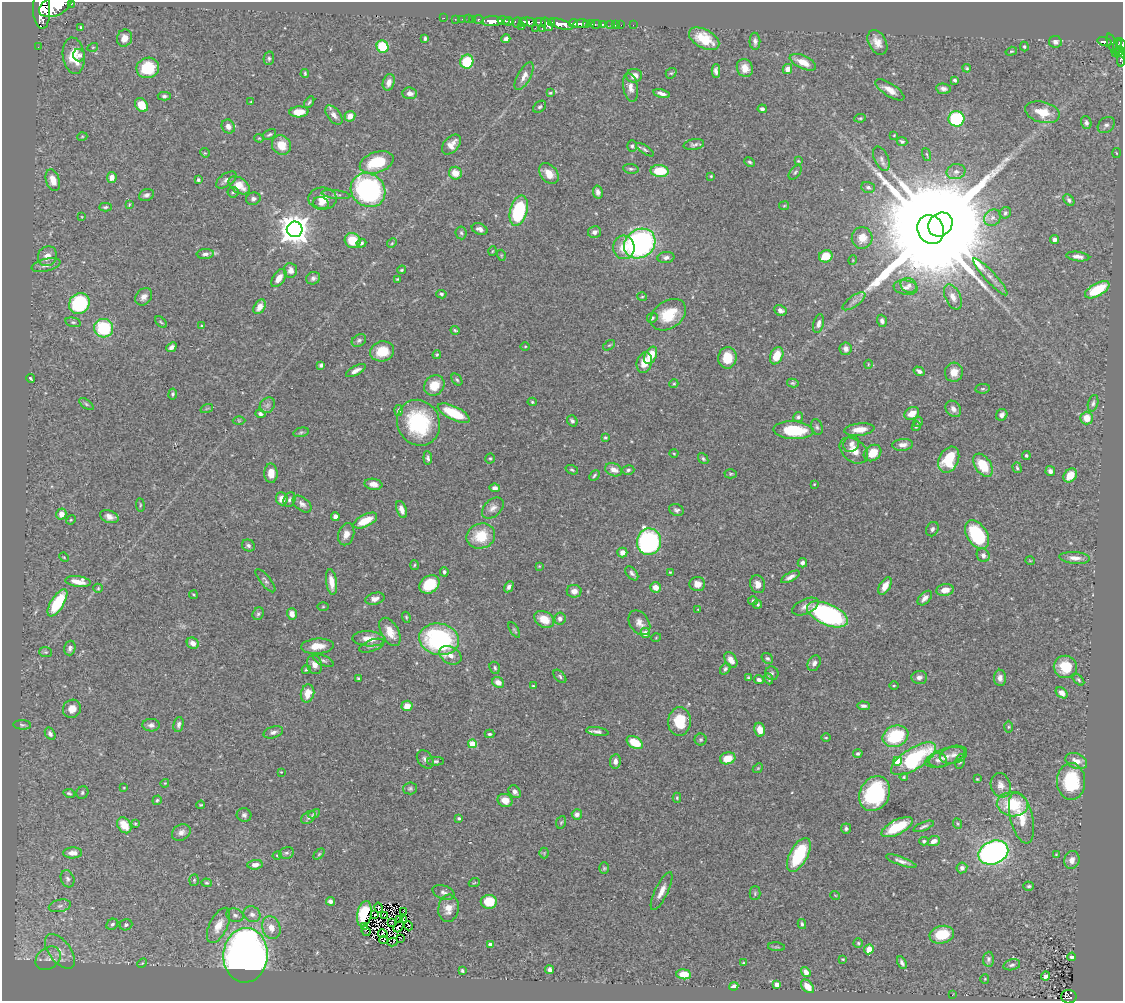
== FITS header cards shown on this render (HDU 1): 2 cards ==
NAXIS1  =                 1121
NAXIS2  =                  999

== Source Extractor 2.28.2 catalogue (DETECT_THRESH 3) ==
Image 1121 x 999 px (HDU 1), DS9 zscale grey, 1 PNG px = 1 image px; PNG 1125 x 1003 px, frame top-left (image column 1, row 999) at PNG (2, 2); each listed source drawn as its Kron ellipse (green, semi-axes under 4 px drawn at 4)
Background 0.485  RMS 0.021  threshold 0.0639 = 3 sigma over >= 5 px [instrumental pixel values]
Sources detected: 488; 4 with non-positive FLUX_AUTO (blend fragments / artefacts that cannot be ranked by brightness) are neither listed nor drawn; the other 484 listed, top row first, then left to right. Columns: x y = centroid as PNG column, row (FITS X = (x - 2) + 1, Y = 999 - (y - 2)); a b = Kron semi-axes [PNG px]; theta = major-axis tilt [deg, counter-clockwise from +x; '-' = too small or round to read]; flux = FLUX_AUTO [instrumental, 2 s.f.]
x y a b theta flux
71 3 3 3 - 44
55 6 17 10 24 3000
41 10 19 8 -87 2500
444 18 2 2 - 5.2
455 19 3 2 - 4.7
462 19 2 2 - 7.4
468 19 2 2 - 44
473 20 3 3 - 25
479 20 5 3 - 35
492 21 10 5 3 1000
504 21 6 3 -9 520
509 22 5 3 - 290
517 22 5 4 - 120
523 22 4 3 - 75
529 22 8 4 -12 290
540 22 6 3 -10 190
552 22 3 2 - 92
573 23 4 3 - 290
547 24 7 5 -57 400
560 24 12 4 -16 1300
581 24 7 4 10 460
586 24 3 3 - 64
591 24 3 2 - 20
596 24 5 3 - 15
602 24 4 3 - 92
611 24 3 3 - 18
616 25 3 2 - 10
621 25 2 2 - 4.9
633 25 2 2 - 2.5
521 26 4 3 - 83
81 27 4 3 - 2.3
535 28 2 2 - 25
542 29 2 2 - 5.5
124 38 9 7 68 11
425 38 4 3 - 2.4
506 39 4 3 - 5.3
704 39 16 9 -28 37
755 41 8 5 -89 5.5
877 42 13 8 -61 14
1055 42 6 6 - 5.7
1105 42 7 4 -15 89
1112 43 10 4 -72 110
1121 45 6 3 -76 230
38 47 2 2 - 2.9
93 47 5 3 - 1.2
383 47 6 5 - 60
1024 47 5 4 - 1.8
1118 47 9 4 85 120
1011 51 6 4 18 1.7
1120 52 6 3 -55 79
1117 53 5 3 - 54
79 55 6 5 - 4.8
74 56 18 11 -82 35
269 58 7 5 79 2.9
1121 59 8 3 89 70
467 62 7 6 - 61
803 62 14 6 -24 20
148 68 11 10 - 45
745 68 9 8 - 15
967 68 4 3 - 1.7
787 69 5 4 - 10
716 71 7 4 -90 5.1
671 73 6 5 - 1.9
305 74 4 3 - 2
524 76 15 6 60 9.8
634 76 8 7 - 11
955 80 4 3 - 2.7
389 82 8 6 73 8.7
631 87 14 7 -79 9.5
943 89 7 5 -7 5.2
890 90 17 6 -32 14
410 93 7 6 - 7.8
550 93 4 4 - 1.5
662 93 8 3 -15 6
164 96 6 4 -1 2.9
251 102 3 2 - 1
309 102 6 3 57 2.2
141 105 7 5 -52 24
540 107 7 5 38 2.6
762 109 4 4 - 4
299 112 9 5 4 16
1042 112 18 10 -14 27
334 115 11 6 -51 7.8
350 116 5 5 - 12
860 118 6 4 7 1.8
957 119 8 7 - 130
1086 123 6 5 - 3.9
1106 125 9 7 41 4.9
228 126 7 6 - 6.7
269 134 7 4 29 2.5
894 135 3 3 - 1.1
82 137 5 3 - 1.3
259 138 4 4 - 1.5
902 141 5 4 - 3
451 144 11 7 50 12
281 145 10 9 - 22
694 145 10 5 9 3.8
632 146 6 5 - 2.8
645 150 10 4 -33 3.3
205 153 5 4 - 1.2
1116 153 5 3 - 1.3
927 154 7 3 -71 1.6
881 159 13 7 -66 6.7
798 161 4 3 - 1.5
377 162 17 10 19 64
750 162 5 3 - 2.2
631 169 8 5 -9 3.1
660 171 9 6 -3 46
795 172 8 5 52 2.9
956 172 9 7 13 7.1
455 173 6 6 - 17
549 174 11 8 -52 17
711 176 3 3 - 1.3
112 177 5 5 - 9.9
53 180 11 7 -73 15
198 180 3 3 - 2.2
226 180 12 6 34 5.8
239 185 12 7 -35 22
868 187 7 5 -20 3.9
368 190 18 16 -41 250
233 192 5 5 - 2.2
598 192 7 5 -78 4.9
146 195 8 6 21 4.5
336 195 14 4 -6 3.6
253 199 7 6 - 4.2
323 199 14 11 -1 19
1069 200 6 4 -48 3.4
321 203 8 6 -16 6.2
129 204 4 3 - 1.5
784 206 5 4 - 1.5
105 207 6 4 3 2.8
519 211 15 8 75 120
1005 213 6 5 - 3.3
82 217 4 2 - 1.1
992 218 9 7 42 6.7
940 225 13 11 42 40000
295 229 8 8 - 2200
480 229 8 5 -22 6.3
931 229 15 13 -63 66000
594 232 6 6 - 5.7
461 233 6 5 - 3.1
862 238 11 10 - 18
1054 240 4 4 - 5.9
353 241 8 7 - 34
361 243 5 4 - 3
392 243 5 4 - 1.8
640 244 16 14 35 350
624 247 12 10 -85 22
492 251 5 3 - 1.2
205 254 8 5 5 4.8
501 255 5 3 - 1.5
47 256 10 9 - 12
826 256 7 6 - 27
1078 256 11 4 -7 8
666 257 8 5 7 4.8
853 260 5 3 - 1.1
46 265 15 6 13 8.1
291 270 7 6 - 8.1
402 270 4 3 - 2
990 277 24 5 -47 11
279 278 10 6 54 12
313 278 7 6 - 4.3
397 279 4 3 - 1.2
909 285 8 7 - 6.5
905 288 12 7 -8 7.9
1097 290 13 6 29 61
441 294 5 4 - 2.7
144 297 9 7 47 7.6
642 297 5 3 - 1.5
953 297 13 7 -65 11
854 301 13 5 35 7
79 304 11 9 50 120
260 307 8 5 57 12
780 310 6 5 - 6.6
668 315 19 13 34 43
652 318 5 5 - 2.3
882 321 6 5 - 4.7
73 322 8 4 -13 2.7
161 322 7 4 -45 2.2
818 324 9 5 75 7.2
201 326 4 3 - 1.2
104 328 9 9 - 87
455 330 4 3 - 2
359 340 8 5 31 3.4
609 345 7 3 35 1.9
525 346 5 3 - 1.3
171 347 5 4 - 5.1
846 349 6 6 - 5.4
382 351 12 10 13 32
437 355 4 3 - 1.8
651 355 9 5 64 25
777 356 9 6 66 26
727 358 11 9 83 31
644 362 10 7 76 23
868 364 4 3 - 1
321 365 4 4 - 3
356 371 11 4 28 6.6
919 371 6 4 -32 4.3
954 372 9 9 - 13
30 378 4 2 - 1.8
457 380 7 4 -50 2.5
793 383 6 4 -14 2.1
674 384 4 4 - 1.6
434 385 11 9 44 26
982 389 7 4 6 2.4
173 394 5 4 - 2.5
532 402 4 4 - 1.9
1093 403 8 5 75 3.4
86 404 8 4 -36 2.6
267 405 8 7 - 4.5
207 408 6 4 19 2.2
953 409 9 7 -48 6.2
399 411 5 4 - 4.3
454 413 17 6 -26 55
912 413 8 6 31 14
260 414 5 4 - 4.1
1002 415 6 5 - 5.6
798 417 5 4 - 2.7
1087 418 6 6 - 21
239 421 6 4 -1 1.5
572 421 6 5 - 3.4
918 422 5 4 - 2.6
418 423 23 21 -65 130
916 426 5 3 - 1.8
817 427 8 5 -71 3.2
794 430 20 9 -3 71
859 430 15 6 6 16
301 432 8 4 14 2.4
605 437 4 3 - 1.9
851 444 9 7 50 6.2
903 445 10 6 4 8.8
854 451 16 11 -38 18
674 453 4 3 - 1.3
873 453 9 7 38 25
1026 455 4 4 - 2.3
428 458 7 4 -85 3.4
490 458 5 4 - 1.9
703 459 6 4 -51 2.4
949 460 14 9 62 52
983 465 13 8 -56 43
1017 468 5 4 - 2
572 470 6 4 -19 2.1
614 470 9 6 -23 10
628 470 6 4 16 3
1050 471 5 4 - 5.8
271 473 10 6 -89 15
731 474 6 4 1 1.9
594 475 6 3 47 2.3
1070 475 8 6 49 24
373 484 9 5 -9 9.8
814 484 3 2 - 0.93
495 488 5 4 - 4.7
282 499 6 6 - 13
290 500 7 5 66 3.9
302 504 11 6 -38 6.3
140 505 7 3 -84 1.8
493 508 12 8 43 8.6
402 510 9 4 -70 10
676 510 8 5 -22 3.7
61 514 5 5 - 12
109 517 9 6 -19 8.2
335 517 4 4 - 6.4
71 520 5 4 - 1.6
365 521 13 6 27 31
932 529 7 6 - 4.6
346 534 11 8 74 11
977 534 16 10 -57 100
481 536 14 12 21 43
649 542 13 12 - 300
248 545 7 5 -31 3.8
622 552 5 5 - 9.1
983 555 7 6 - 6.4
64 557 5 4 - 1.4
1075 558 15 6 -5 9.2
1030 561 5 3 - 1
802 563 4 4 - 4.1
414 565 5 3 - 1.6
539 566 4 3 - 1.2
444 572 5 4 - 3
670 572 3 3 - 1.3
632 573 8 5 -50 4
790 577 10 4 28 6
78 581 13 5 -7 15
265 581 14 5 -50 4.2
331 582 13 5 -81 18
429 584 11 8 36 42
697 584 8 7 - 11
758 584 9 7 -72 9.9
885 586 9 5 60 15
509 587 6 4 62 4.8
656 587 5 5 - 13
98 588 5 4 - 1.7
945 590 9 6 8 15
574 591 7 6 - 8.1
193 595 4 3 - 1.4
925 598 9 5 47 8.4
375 599 10 6 14 8
753 601 5 4 - 2.6
57 603 15 6 58 72
758 604 4 4 - 2.3
805 606 14 7 24 8.7
323 607 5 3 - 1.5
698 609 4 2 - 0.91
258 614 6 5 - 2.7
292 614 6 5 - 11
827 614 22 10 -23 280
406 617 6 3 -72 1.7
544 619 11 7 -30 26
560 619 6 5 - 5.2
639 623 13 9 -55 10
514 630 9 3 -58 2.1
390 632 15 8 -61 20
645 633 5 5 - 9.7
656 638 5 3 - 1.1
369 639 16 7 -3 17
439 639 20 15 -11 200
193 643 6 5 - 10
317 646 16 7 5 19
372 646 13 5 20 5.6
70 648 7 5 73 5.2
46 652 6 5 - 2.3
450 655 12 8 -29 11
767 658 6 5 - 2.9
731 660 8 5 -58 11
323 661 11 5 -22 3.5
814 663 8 6 62 6
315 665 9 7 -73 11
1065 667 11 11 - 39
495 668 6 5 - 2.8
725 669 6 4 50 3.2
306 670 4 3 - 1.9
772 673 7 6 - 3.3
560 676 8 5 -47 2.9
919 677 8 6 4 5.8
358 678 3 3 - 1.6
748 678 4 2 - 1.8
1000 678 8 6 90 6.9
768 679 6 3 -66 2.7
759 680 5 4 - 4.6
1078 680 7 4 -45 2.5
498 682 6 5 - 10
533 686 3 3 - 1.4
894 686 4 3 - 1.3
307 693 9 6 75 19
1062 693 6 4 -39 9.6
407 706 5 5 - 14
864 706 6 4 -4 4.2
72 709 9 8 - 14
679 721 14 11 86 48
22 725 9 4 -2 2.8
151 725 8 6 -3 5.1
179 725 8 5 78 4.3
1009 727 6 4 89 2
760 730 7 5 -78 15
273 732 10 5 17 5.4
597 732 11 4 -8 5.1
50 734 6 4 -57 4.7
489 734 5 3 - 2.4
895 736 13 10 22 80
826 738 5 3 - 1.4
701 740 6 6 - 2.4
635 742 9 5 -29 36
472 744 4 4 - 39
858 753 5 4 - 2.6
953 755 14 8 15 9
945 757 21 8 18 14
728 758 8 6 15 20
425 759 10 7 -52 5.6
914 759 26 10 32 150
938 760 9 7 -10 5.2
435 761 8 4 0 2.7
615 761 7 5 82 6.9
897 761 4 4 - 46
960 761 7 5 80 2.6
1076 761 11 7 -22 13
758 768 6 4 43 1.7
281 772 2 2 - 0.89
904 777 4 4 - 1.7
977 779 3 2 - 1.2
1071 781 18 14 -89 87
165 783 4 3 - 1.2
1001 785 12 9 -71 10
124 787 4 3 - 1.1
410 788 7 6 - 3
515 792 7 5 -49 6.9
69 793 6 4 -10 2.3
82 793 6 5 - 3
875 794 18 14 62 130
677 798 5 4 - 1.7
157 800 5 4 - 2.2
505 800 7 6 - 16
1012 804 16 12 -7 65
201 805 4 3 - 1.6
314 814 6 4 27 2.8
577 814 5 5 - 7.4
244 815 7 7 - 4.1
309 817 8 5 37 3.5
459 818 3 3 - 2.3
1021 818 26 11 -76 32
561 822 6 4 67 2.1
135 824 4 3 - 1.6
958 824 5 3 - 1.6
124 825 8 6 -55 25
924 826 11 3 23 3.4
897 827 17 7 26 54
846 828 5 5 - 3.4
181 832 10 7 31 6.7
924 841 4 4 - 2.2
934 841 6 5 - 8.9
993 852 15 11 22 470
73 853 9 5 2 11
286 853 7 5 14 3.5
544 853 5 5 - 2.2
319 854 6 4 46 2.1
277 855 5 4 - 1.8
799 855 18 9 61 79
1056 855 3 3 - 1.2
1072 860 9 7 74 9.3
901 861 16 4 -19 6.9
255 865 7 5 6 8.3
604 868 6 5 - 2.1
962 868 5 5 - 5
68 879 9 6 -68 4.5
194 880 6 4 85 2
206 883 5 4 - 1.9
474 883 5 3 - 1.5
1029 886 5 4 - 2.6
662 891 21 6 64 13
443 892 11 7 -20 5.4
755 893 7 5 90 2.3
835 895 5 3 - 1.1
330 901 4 4 - 6.4
489 902 8 7 - 38
60 906 11 6 12 5.7
379 908 5 2 - 1.8
448 908 14 10 82 16
403 912 4 2 - 0.61
252 914 9 7 -32 6.4
364 914 13 7 78 64
375 914 3 2 - 1.7
235 915 9 6 -18 4.7
384 916 4 3 - 0.9
400 919 3 2 - 1.6
404 919 3 2 - 1.1
392 922 3 2 - 1.6
112 924 6 5 - 3.3
802 924 5 3 - 2.5
126 925 6 5 - 3.5
219 925 19 9 64 20
408 926 4 2 - 2.3
365 927 3 2 - 1.6
399 927 6 3 52 0.94
271 928 12 9 -69 14
366 931 5 2 - 1.6
383 934 5 4 - 0.41
942 935 12 8 11 42
400 938 3 3 - 1.5
384 940 4 2 - 0.69
392 942 5 3 - 1.2
858 943 4 4 - 1.7
490 945 4 3 - 7.5
776 947 8 3 -5 1.9
869 949 5 4 - 16
60 951 20 11 -52 17
245 955 27 22 87 1100
1072 957 4 4 - 2.8
48 958 14 10 37 10
843 959 3 2 - 1.2
988 959 7 5 87 3.9
142 963 5 4 - 1.7
744 963 3 3 - 1.3
902 963 7 3 -62 4
1012 965 8 5 14 3.9
550 970 4 4 - 5.7
462 971 3 3 - 2.6
806 972 5 4 - 8.3
684 974 7 5 -6 18
1046 976 4 4 - 4.1
985 979 4 4 - 1.3
777 984 4 4 - 7.3
734 986 4 3 - 6.7
807 986 8 5 -48 14
952 995 3 2 - 0.83
1069 997 7 6 - 120
At the frame edge (FLAGS 8, measured only in part): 6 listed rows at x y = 71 3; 55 6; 41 10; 1121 45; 1120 52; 1121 59
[4 non-positive-flux detections neither listed nor drawn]